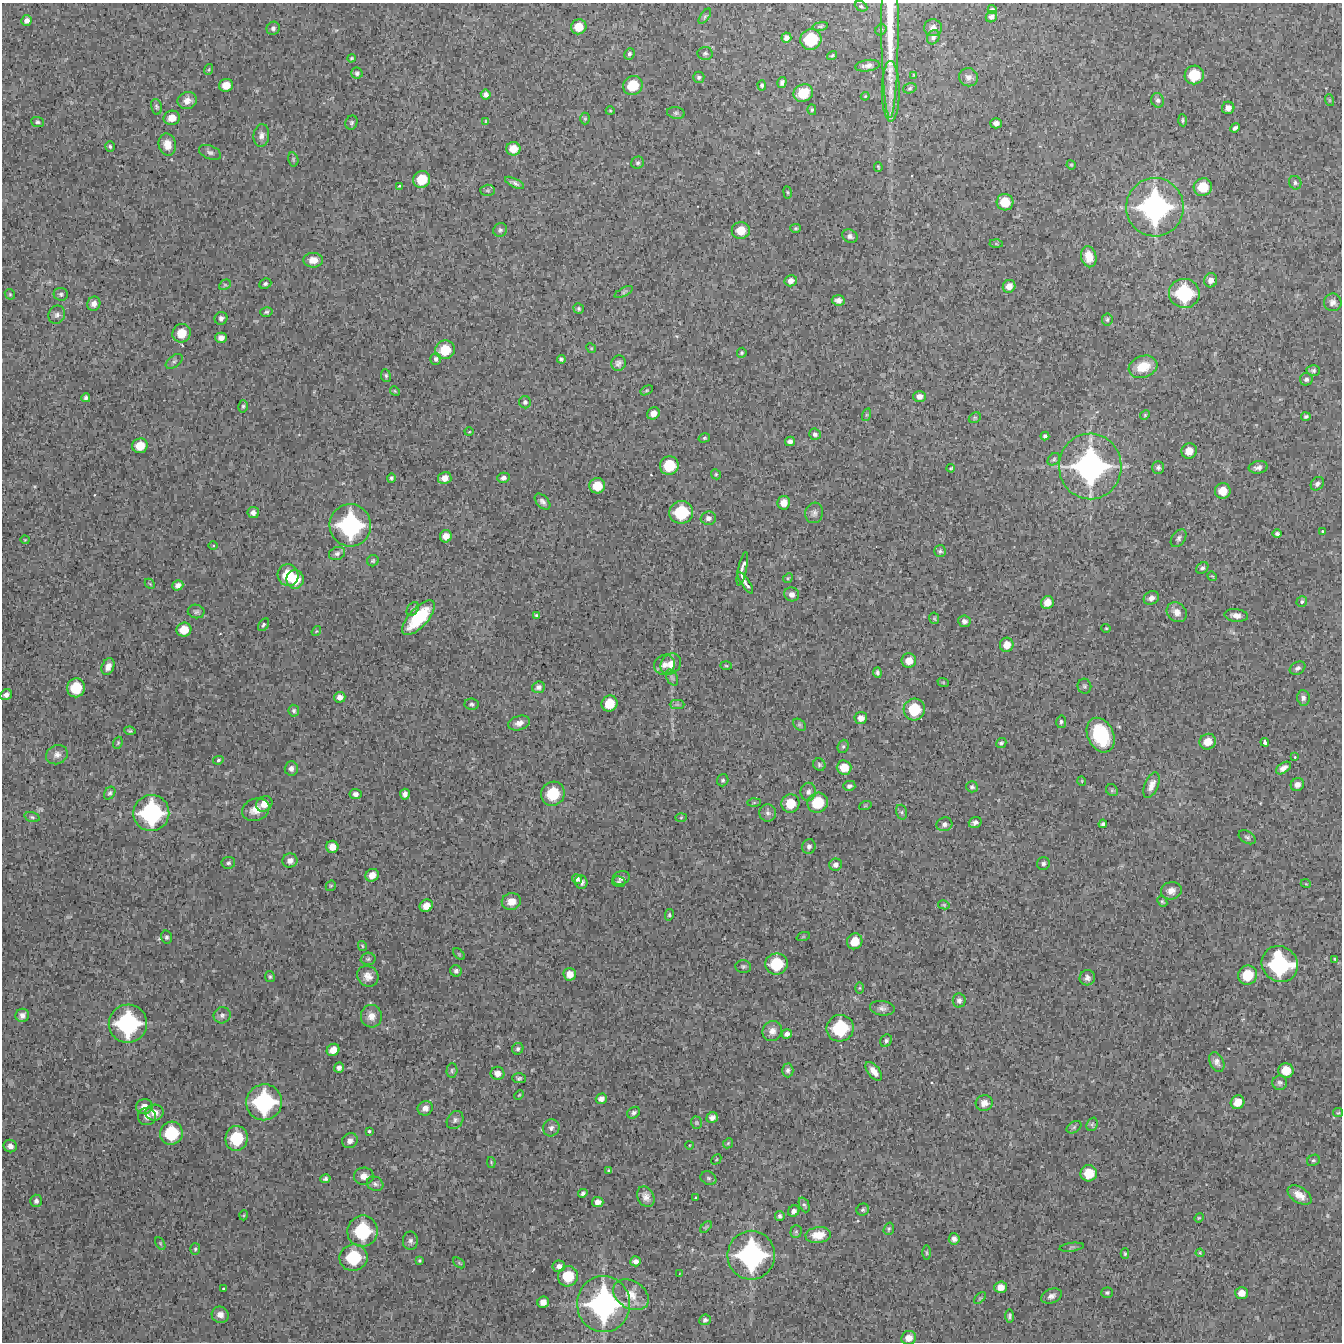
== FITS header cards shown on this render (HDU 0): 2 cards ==
NAXIS1  =                 1340 / length of data axis 1
NAXIS2  =                 1340 / length of data axis 2

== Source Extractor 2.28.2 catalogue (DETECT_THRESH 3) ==
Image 1340 x 1340 px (HDU 0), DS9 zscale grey, 1 PNG px = 1 image px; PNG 1344 x 1344 px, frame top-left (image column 1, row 1340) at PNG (2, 3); each listed source drawn as its Kron ellipse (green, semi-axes under 4 px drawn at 4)
Background 5830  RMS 440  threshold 1330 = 3 sigma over >= 5 px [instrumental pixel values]
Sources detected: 379; all 379 listed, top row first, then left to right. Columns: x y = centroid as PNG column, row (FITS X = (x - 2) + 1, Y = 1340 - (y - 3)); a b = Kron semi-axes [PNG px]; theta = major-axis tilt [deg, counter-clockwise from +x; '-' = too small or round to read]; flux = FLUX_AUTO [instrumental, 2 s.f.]
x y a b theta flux
861 6 6 4 -28 4.9e+04
992 10 4 4 - 6.2e+04
705 16 9 4 55 5.5e+04
991 17 6 5 - 9.6e+04
27 21 5 5 - 1.2e+05
820 26 8 4 11 4.8e+04
890 26 91 8 -90 1.7e+06
579 27 8 7 - 4.5e+05
273 28 7 6 - 8.1e+04
933 28 9 8 - 1.6e+05
881 30 6 5 - 4.1e+04
933 37 7 6 - 7.8e+04
786 38 5 5 - 1.3e+05
811 39 11 10 - 1.1e+06
705 53 7 6 - 6.5e+04
629 54 6 5 - 5.8e+04
832 55 5 3 - 3.7e+04
351 58 4 3 - 3.6e+04
868 66 12 5 8 1.5e+05
209 69 5 3 - 3.1e+04
357 73 5 5 - 7.2e+04
914 75 4 4 - 3.0e+04
1194 75 9 9 - 8.0e+05
699 77 6 5 - 6.6e+04
968 77 9 9 - 1.6e+05
782 83 5 4 - 9.0e+04
226 85 7 6 - 3.4e+05
633 85 10 9 - 7.8e+05
762 85 5 4 - 5.5e+04
910 88 7 5 18 4.9e+04
891 91 30 9 -90 4.9e+05
803 93 10 8 29 6.0e+05
486 95 5 5 - 1.1e+05
865 96 4 4 - 2.7e+04
1158 100 7 6 - 8.0e+04
1329 100 6 4 -71 3.4e+04
187 101 10 8 19 2.4e+05
156 107 8 5 -77 6.0e+04
1228 108 6 6 - 1.8e+05
812 110 5 4 - 4.7e+04
610 111 4 4 - 3.0e+04
676 113 9 6 -8 6.7e+04
172 118 8 7 - 3.3e+05
585 119 6 5 - 4.3e+04
1183 120 6 4 -85 4.7e+04
485 121 3 2 - 2.1e+04
37 122 6 5 - 6.0e+04
351 123 7 6 - 6.1e+04
996 123 6 5 - 1.2e+05
1235 128 5 4 - 8.2e+04
261 135 11 8 83 1.7e+05
167 144 11 8 -76 2.9e+05
110 146 5 4 - 5.2e+04
513 149 7 6 - 3.5e+05
210 152 11 6 -21 1.1e+05
293 159 7 5 -77 4.9e+04
638 163 6 6 - 6.4e+04
1071 165 5 4 - 3.3e+04
878 167 5 2 - 3.5e+04
422 179 9 8 - 6.7e+05
515 183 10 4 -27 9.2e+04
1295 183 7 6 - 7.4e+04
399 186 3 3 - 2.9e+04
1203 187 9 9 - 6.5e+05
487 190 7 5 1 5.2e+04
788 192 6 3 -81 3.3e+04
1005 202 8 8 - 5.7e+05
1155 207 29 29 - 5.9e+06
796 228 5 4 - 4.3e+04
500 230 7 6 - 8.0e+04
741 230 9 8 - 4.7e+05
850 236 8 6 -26 9.5e+04
996 244 6 4 -2 3.6e+04
1089 257 11 7 -78 3.5e+05
313 260 10 7 0 2.8e+05
1211 280 7 6 - 1.7e+05
791 281 6 5 - 1.4e+05
265 284 6 5 - 6.7e+04
225 285 6 4 28 4.3e+04
1009 286 7 6 - 2.1e+05
624 292 10 4 29 6.1e+04
1184 293 15 14 - 1.9e+06
10 294 5 4 - 4.5e+04
61 294 7 6 - 7.3e+04
838 300 6 5 - 1.3e+05
1333 302 9 9 - 1.4e+05
94 304 7 6 - 1.6e+05
579 309 5 5 - 5.0e+04
266 312 6 5 - 5.9e+04
57 315 9 8 - 1.2e+05
221 318 6 6 - 9.6e+04
1107 319 6 5 - 5.6e+04
181 333 9 9 - 5.0e+05
221 338 5 5 - 1.6e+05
591 348 5 4 - 3.2e+04
445 350 10 9 - 7.1e+05
742 353 5 4 - 4.4e+04
436 359 6 5 - 7.8e+04
561 359 4 4 - 6.1e+04
174 361 9 5 36 7.3e+04
618 363 8 7 - 1.1e+05
1143 367 14 10 19 6.2e+05
1313 370 7 5 2 7.0e+04
386 376 6 5 - 5.5e+04
1306 379 6 6 - 8.0e+04
647 390 6 4 31 3.7e+04
395 391 5 4 - 3.1e+04
919 396 6 5 - 1.5e+05
86 398 4 4 - 7.5e+04
525 402 6 6 - 6.9e+04
243 406 6 4 75 5.3e+04
653 413 6 5 - 2.0e+05
866 415 6 4 71 4.6e+04
1145 415 5 4 - 3.7e+04
1306 417 4 4 - 5.7e+04
975 418 6 5 - 4.2e+04
469 432 4 3 - 2.7e+04
815 434 6 5 - 7.6e+04
1045 436 4 4 - 5.9e+04
704 438 6 4 15 4.6e+04
790 441 5 4 - 1.1e+05
140 446 8 7 - 4.7e+05
1189 451 8 7 - 3.2e+05
1054 459 7 5 44 5.7e+04
669 466 9 9 - 8.6e+05
1090 466 33 31 -89 6.7e+06
1158 467 6 6 - 8.5e+04
1258 467 9 6 7 1.3e+05
951 468 4 3 - 3.5e+04
716 474 5 4 - 4.2e+04
391 478 5 4 - 5.3e+04
445 478 7 6 - 2.2e+05
503 478 6 5 - 9.0e+04
1317 484 7 6 - 9.0e+04
597 486 8 7 - 5.3e+05
1223 491 8 8 - 4.4e+05
542 502 9 6 -46 1.1e+05
784 503 7 6 - 2.6e+05
681 512 12 11 - 1.3e+06
253 513 6 5 - 1.1e+05
814 513 10 9 - 1.3e+05
708 518 7 6 - 1.3e+05
350 525 21 20 - 3.6e+06
1323 531 3 2 - 2.7e+04
1277 534 5 4 - 6.9e+04
446 536 6 5 - 2.3e+05
1179 538 10 6 54 9.5e+04
25 540 4 4 - 2.9e+04
213 546 4 3 - 3.0e+04
940 551 6 6 - 5.9e+04
337 554 8 6 23 8.8e+04
373 561 6 5 - 4.9e+04
1202 568 7 5 38 7.3e+04
742 569 17 4 77 1.8e+05
288 575 11 10 - 8.2e+05
1212 576 5 4 - 2.8e+04
788 578 5 4 - 3.6e+04
295 579 9 8 - 5.7e+05
745 583 12 3 -56 1.4e+05
150 584 6 4 -45 3.2e+04
178 585 6 5 - 1.3e+05
792 594 7 7 - 1.4e+05
1151 598 8 6 27 1.5e+05
1302 601 6 5 - 6.0e+04
1047 602 7 6 - 2.7e+05
413 609 8 5 53 6.3e+04
196 611 8 6 -10 7.4e+04
1177 612 11 9 -44 2.4e+05
536 615 4 3 - 3.9e+04
1236 615 12 6 -7 1.8e+05
419 618 22 9 47 1.5e+06
934 618 6 5 - 4.1e+04
964 621 6 6 - 1.1e+05
263 625 7 4 57 5.5e+04
1106 628 4 4 - 3.4e+04
184 630 7 7 - 4.3e+05
316 631 5 3 - 2.5e+04
1007 645 7 6 - 2.8e+05
909 661 7 7 - 3.0e+05
671 664 11 9 51 3.0e+05
664 665 11 9 36 2.2e+05
726 666 5 3 - 3.5e+04
108 667 9 6 67 2.0e+05
1298 668 8 6 29 9.2e+04
877 673 5 3 - 5.8e+04
672 678 8 5 -63 7.3e+04
943 682 6 3 -19 3.1e+04
1084 686 7 6 - 7.1e+04
538 687 6 5 - 1.2e+05
76 688 9 9 - 8.1e+05
6 695 6 5 - 1.2e+05
340 697 6 5 - 1.5e+05
1303 698 8 6 -83 1.0e+05
471 704 7 5 -8 6.7e+04
609 704 8 8 - 5.7e+05
677 704 7 4 -1 6.0e+04
914 709 11 10 - 9.6e+05
294 711 6 5 - 6.2e+04
861 718 6 6 - 1.7e+05
1061 722 6 5 - 6.1e+04
519 723 11 7 17 1.9e+05
799 725 7 5 -41 5.2e+04
130 731 6 3 -9 4.8e+04
1101 735 18 13 -64 1.7e+06
1208 742 8 7 - 3.7e+05
1265 742 4 4 - 7.3e+04
118 743 6 4 69 4.2e+04
1001 743 5 4 - 5.5e+04
843 746 7 5 68 5.5e+04
57 755 11 9 25 1.7e+05
1295 757 3 2 - 2.1e+04
218 760 5 4 - 5.0e+04
819 765 6 6 - 6.2e+04
844 767 7 7 - 4.2e+05
291 768 7 6 - 1.3e+05
1283 768 8 5 35 1.7e+05
723 780 6 5 - 6.0e+04
1082 781 5 3 - 2.2e+04
1151 785 14 6 67 2.0e+05
1297 785 7 6 - 1.5e+05
849 786 6 5 - 7.6e+04
972 787 6 5 - 6.8e+04
1112 790 6 5 - 4.5e+04
808 792 9 7 80 1.1e+05
110 793 7 5 56 6.4e+04
355 794 6 5 - 1.1e+05
405 794 5 5 - 1.3e+05
553 794 12 11 - 1.1e+06
754 803 6 4 2 4.1e+04
790 803 9 9 - 5.7e+05
818 803 10 10 - 8.6e+05
264 804 8 7 - 3.1e+05
865 806 6 4 19 3.3e+04
256 810 14 11 22 3.5e+05
901 812 7 5 -74 6.2e+04
151 813 18 18 - 3.1e+06
768 813 8 8 - 1.1e+05
32 817 8 4 -16 5.6e+04
681 818 6 4 2 3.8e+04
975 822 6 5 - 1.0e+05
944 824 8 7 - 1.1e+05
1103 824 4 4 - 6.0e+04
1247 837 9 6 -32 7.3e+04
809 846 7 6 - 9.7e+04
332 847 6 6 - 2.5e+05
290 861 7 7 - 1.5e+05
228 863 7 6 - 7.0e+04
1043 863 6 6 - 7.2e+04
836 865 6 6 - 1.2e+05
372 875 7 6 - 2.5e+05
621 878 9 6 18 1.1e+05
577 879 5 4 - 9.7e+04
581 882 7 6 - 1.2e+05
619 882 7 5 -15 6.1e+04
1306 884 5 3 - 2.6e+04
331 886 6 4 43 3.7e+04
1171 891 10 9 - 2.0e+05
511 901 9 8 - 3.3e+05
1162 902 6 4 -49 4.6e+04
944 905 6 4 -12 3.8e+04
426 906 7 6 - 2.7e+05
669 915 6 4 78 4.3e+04
167 937 6 5 - 6.4e+04
803 937 7 4 19 3.8e+04
855 941 8 7 - 4.4e+05
362 946 5 3 - 3.4e+04
459 954 7 4 -46 3.3e+04
368 959 7 6 - 6.9e+04
1334 959 4 2 - 2.9e+04
776 964 11 10 - 1.1e+06
1280 964 19 17 -44 2.9e+06
743 966 7 6 - 6.1e+04
456 971 6 5 - 8.2e+04
570 974 6 6 - 2.5e+05
1248 975 10 9 - 7.4e+05
368 976 11 10 - 2.4e+05
270 977 5 5 - 4.9e+04
1087 978 8 7 - 1.2e+05
859 988 6 4 90 3.8e+04
959 1000 7 6 - 9.6e+04
882 1008 12 7 -7 1.3e+05
22 1015 7 6 - 1.3e+05
222 1015 8 8 - 1.1e+05
371 1016 11 10 - 2.5e+05
128 1024 19 19 - 3.3e+06
840 1028 14 13 - 1.6e+06
772 1031 10 9 - 2.2e+05
787 1034 5 4 - 1.1e+05
886 1041 6 5 - 6.9e+04
518 1049 6 5 - 6.2e+04
333 1050 7 6 - 2.6e+05
1217 1062 10 7 -64 1.4e+05
339 1068 5 5 - 1.0e+05
452 1070 7 5 88 6.1e+04
788 1070 7 5 -89 8.9e+04
1286 1070 8 7 - 4.8e+05
874 1071 11 6 -51 2.3e+05
497 1073 7 6 - 1.8e+05
519 1078 7 5 -1 6.1e+04
1280 1083 7 7 - 7.6e+04
519 1095 5 4 - 3.1e+04
601 1099 5 5 - 1.4e+05
264 1102 18 18 - 2.9e+06
1237 1102 7 6 - 3.4e+05
984 1103 8 8 - 2.0e+05
144 1107 8 7 - 2.1e+05
425 1108 8 7 - 1.8e+05
154 1113 9 8 - 2.3e+05
634 1113 7 5 37 7.4e+04
1338 1113 5 4 - 3.6e+04
147 1116 9 8 - 1.6e+05
712 1118 6 5 - 1.2e+05
455 1120 10 7 55 1.1e+05
696 1123 6 5 - 4.4e+04
1092 1124 7 5 68 5.2e+04
1074 1127 8 5 32 5.7e+04
551 1128 8 8 - 1.2e+05
369 1131 3 3 - 3.9e+04
171 1133 11 11 - 1.3e+06
237 1138 12 11 - 1.2e+06
350 1141 8 7 - 1.5e+05
728 1143 5 4 - 3.9e+04
690 1145 4 3 - 2.1e+04
10 1146 7 6 - 1.7e+05
716 1159 6 3 46 2.9e+04
1313 1160 6 5 - 5.7e+04
491 1162 5 4 - 3.3e+04
609 1171 4 3 - 5.0e+04
1089 1173 8 8 - 5.8e+05
364 1176 10 8 3 2.2e+05
708 1178 8 6 -31 8.1e+04
325 1179 5 4 - 6.5e+04
375 1184 8 7 - 9.0e+04
583 1193 5 4 - 7.0e+04
1299 1195 13 7 -33 3.0e+05
646 1197 11 8 -63 1.9e+05
695 1198 3 2 - 2.3e+04
36 1201 6 6 - 9.2e+04
598 1202 5 5 - 1.6e+05
804 1205 8 5 -66 6.2e+04
863 1210 6 5 - 6.2e+04
794 1211 6 5 - 1.1e+05
244 1215 5 3 - 2.7e+04
780 1216 5 5 - 7.0e+04
1199 1218 5 4 - 3.2e+04
706 1227 7 4 45 4.2e+04
889 1229 6 5 - 4.9e+04
362 1231 16 15 - 1.8e+06
796 1232 6 5 - 4.3e+04
818 1235 13 8 8 4.1e+05
954 1239 6 5 - 1.1e+05
410 1241 9 7 -89 1.1e+05
160 1243 7 4 -59 3.4e+04
1072 1247 12 3 8 4.4e+04
195 1249 6 5 - 4.9e+04
926 1253 7 3 -89 3.7e+04
1200 1253 4 3 - 3.5e+04
1125 1254 5 4 - 4.3e+04
751 1255 24 23 - 4.7e+06
353 1258 14 13 - 1.4e+06
419 1260 3 3 - 3.7e+04
636 1261 5 5 - 1.2e+05
459 1263 7 3 -37 4.0e+04
559 1266 6 6 - 1.2e+05
679 1274 3 2 - 1.6e+04
568 1276 10 10 - 8.0e+05
1001 1287 6 5 - 2.3e+05
223 1289 3 2 - 2.5e+04
1107 1293 6 5 - 4.7e+04
1242 1293 6 6 - 2.4e+05
631 1295 19 13 -32 4.3e+05
1051 1296 11 7 23 1.5e+05
980 1298 7 4 44 4.3e+04
543 1302 6 5 - 1.8e+05
604 1304 28 26 -88 5.7e+06
220 1315 8 8 - 1.9e+05
1010 1316 7 4 89 7.2e+04
705 1320 6 5 - 7.9e+04
909 1338 7 7 - 2.5e+05
At the frame edge (FLAGS 8, measured only in part): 1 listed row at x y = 890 26